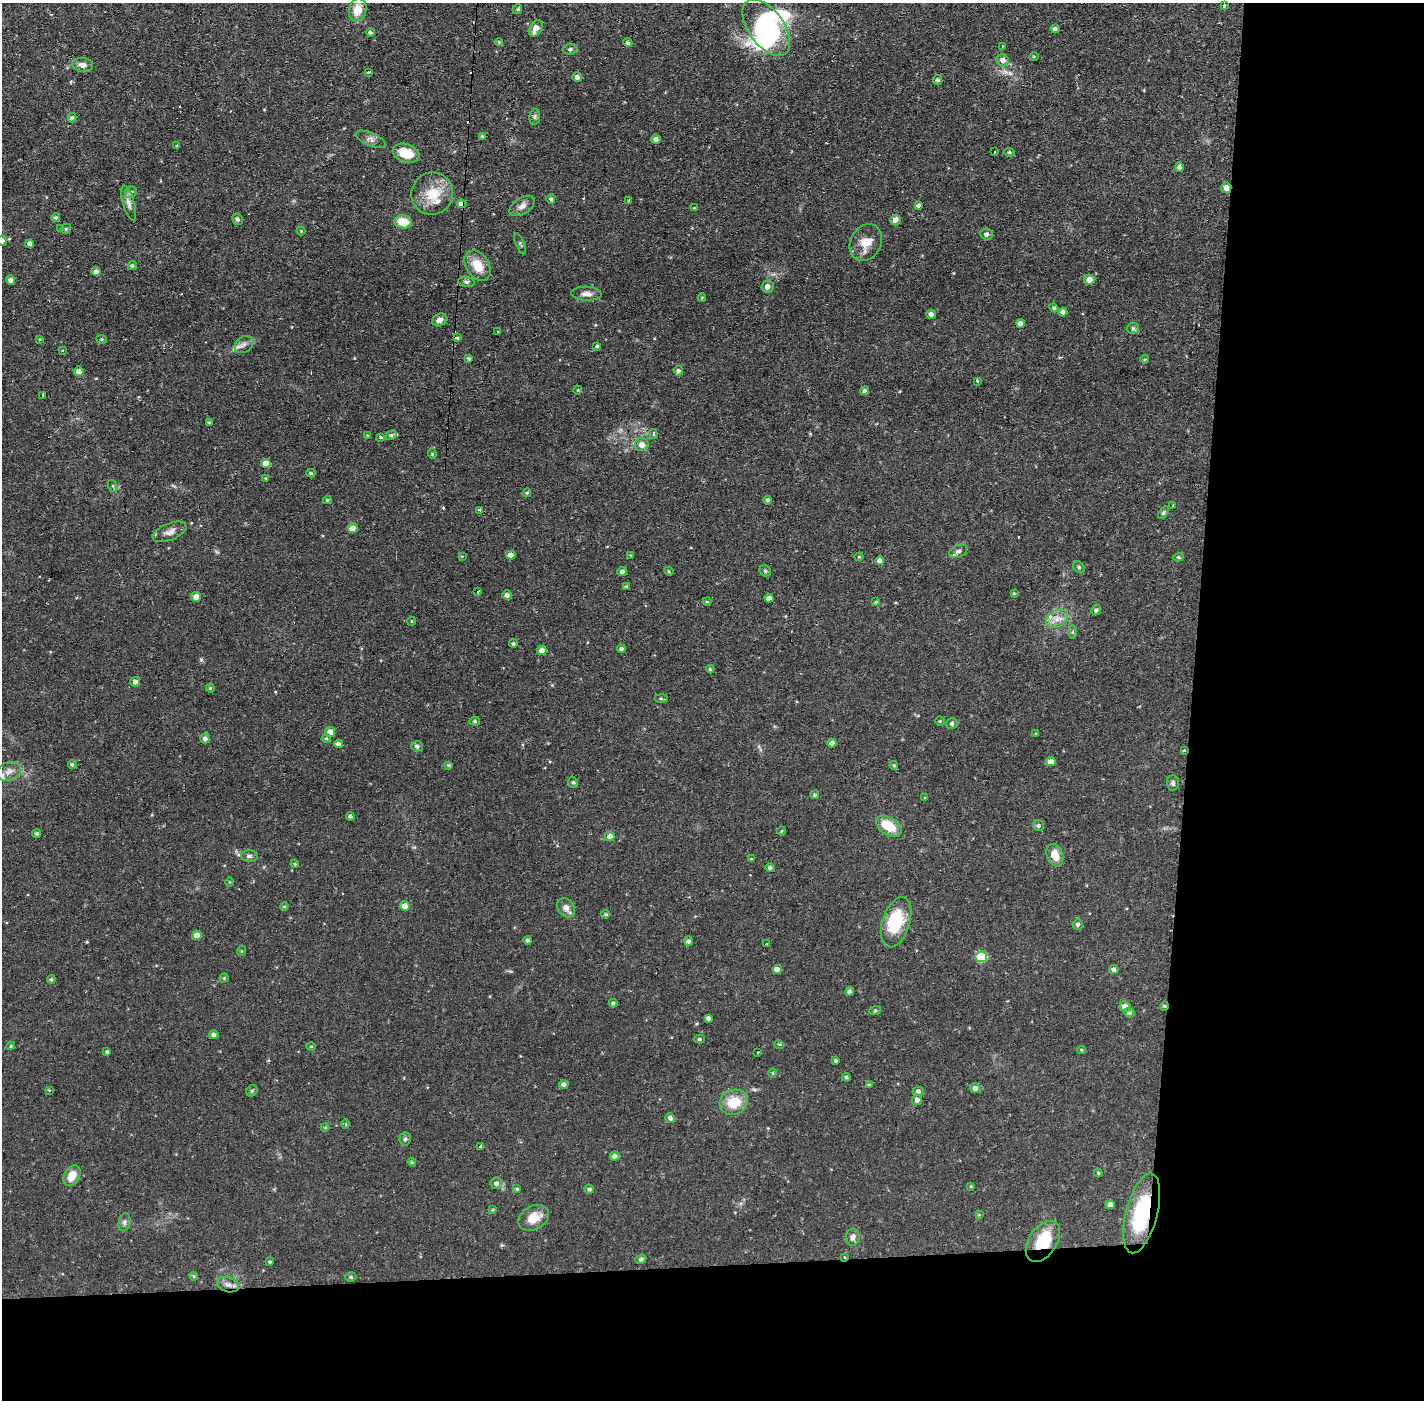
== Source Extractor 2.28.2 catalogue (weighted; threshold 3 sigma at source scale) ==
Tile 9 of 3 x 3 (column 3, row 3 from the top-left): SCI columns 2846-4267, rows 53-1450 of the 4267 x 4298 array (HDU 1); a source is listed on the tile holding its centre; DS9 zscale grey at full resolution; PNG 1426 x 1402 px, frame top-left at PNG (2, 3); each listed source drawn as its Kron ellipse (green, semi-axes under 4 px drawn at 4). Shown black and unused: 24% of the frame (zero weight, under 2 of 3 exposures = <1% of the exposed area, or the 3 px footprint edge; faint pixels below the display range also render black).
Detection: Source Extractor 2.28.2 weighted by HDU 2 'WHT'; one run over the whole footprint, this tile lists its part. Background 0.0566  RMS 0.006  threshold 0.027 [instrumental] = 3 sigma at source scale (4.5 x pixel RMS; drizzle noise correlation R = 1.50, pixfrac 1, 0.05/0.05 arcsec/px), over >= 5 px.
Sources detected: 243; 3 inside a brighter object's white glare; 8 cosmic-ray / hot-pixel residue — neither listed nor drawn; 3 inside a brighter listed object's ellipse — not listed separately; the other 229 listed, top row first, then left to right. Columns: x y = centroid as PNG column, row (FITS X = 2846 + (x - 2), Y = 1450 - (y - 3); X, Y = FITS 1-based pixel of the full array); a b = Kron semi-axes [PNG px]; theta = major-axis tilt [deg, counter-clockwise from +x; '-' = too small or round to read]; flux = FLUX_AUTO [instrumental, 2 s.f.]
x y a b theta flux
1224 6 4 3 - 1.9
517 9 5 4 - 0.84
358 10 12 8 75 8.6
766 27 32 17 -54 72
536 28 9 5 60 5
1055 29 4 3 - 1.5
370 32 4 4 - 1.2
499 42 4 4 - 0.69
628 43 5 4 - 1.2
1002 46 3 3 - 0.66
570 49 7 5 2 1.3
1034 57 5 3 - 0.59
1003 60 6 6 - 3.5
83 65 10 7 -7 3.1
368 72 3 2 - 0.95
577 77 5 4 - 2.6
938 80 5 4 - 1.4
535 117 8 5 83 1.2
72 118 5 4 - 1.1
482 136 4 3 - 0.84
371 139 16 6 -23 2.5
656 139 5 4 - 2.1
177 146 3 3 - 1.4
995 152 2 2 - 0.68
1009 152 5 4 - 0.87
406 153 14 9 -19 10
1179 167 5 4 - 1.4
1226 188 5 5 - 3.2
131 192 6 5 - 1.4
432 193 21 20 - 15
551 199 4 4 - 1.2
629 200 3 3 - 0.56
129 203 18 6 -74 3.3
462 204 5 4 - 3.6
918 205 4 3 - 1.5
522 206 14 8 33 3.2
694 208 4 4 - 0.51
56 218 4 4 - 1.2
237 219 6 5 - 1.4
895 220 5 5 - 4.3
403 222 9 6 -9 11
61 229 3 3 - 1
66 229 5 4 - 0.8
301 231 4 4 - 0.55
987 234 6 5 - 2.2
2 241 5 5 - 2.7
866 243 19 15 61 9
30 244 4 4 - 2
520 244 11 3 -67 0.91
132 266 5 4 - 1.1
478 266 16 11 -57 10
96 272 4 4 - 2.5
1089 279 5 5 - 4.7
10 280 4 4 - 1.9
466 282 8 5 -7 1.5
767 287 6 6 - 3.2
587 294 15 7 -2 3.5
702 298 4 4 - 0.55
1054 308 4 4 - 1.2
1063 312 4 4 - 2
931 314 5 4 - 2
440 320 8 6 21 2.5
1020 323 4 4 - 2.5
1133 328 6 5 - 1.2
497 332 3 3 - 1.6
457 338 4 3 - 0.87
40 339 4 2 - 0.38
102 339 5 4 - 0.82
244 344 10 7 34 2.8
597 346 3 3 - 0.82
62 350 4 3 - 0.39
469 359 4 3 - 0.95
1145 359 4 3 - 0.51
79 371 5 5 - 2.7
678 371 5 4 - 1.3
978 381 3 3 - 1.6
578 390 4 4 - 0.58
865 391 4 4 - 1.2
43 395 3 2 - 0.78
209 423 4 3 - 0.74
653 434 5 3 - 1.6
367 435 3 3 - 0.41
391 435 6 4 27 1.2
380 437 4 3 - 0.99
642 445 6 6 - 4
432 454 5 4 - 0.81
266 463 5 4 - 6.4
311 473 4 4 - 0.93
266 478 4 3 - 0.54
113 486 6 4 -72 0.8
527 493 4 4 - 0.76
327 500 4 3 - 0.88
768 500 4 4 - 1
1173 505 3 3 - 3.5
480 510 3 3 - 5.1
1163 513 7 4 54 0.94
353 528 5 4 - 5.1
169 532 18 8 22 3.8
958 551 9 6 24 2
511 555 4 4 - 2.9
630 555 4 4 - 0.5
462 556 4 3 - 0.53
859 557 4 4 - 0.6
1178 557 5 4 - 0.8
880 561 4 4 - 2.6
1079 567 6 5 - 0.99
669 571 5 4 - 0.65
765 571 6 5 - 1
622 572 5 4 - 2
626 587 3 3 - 0.88
478 592 3 3 - 1.3
1014 593 4 3 - 0.67
507 595 4 4 - 1.8
196 597 5 4 - 3.6
769 598 4 4 - 3.1
707 602 4 4 - 0.7
876 602 4 3 - 0.63
1096 610 5 4 - 1.2
1057 619 12 8 29 4.9
412 621 4 3 - 0.39
1073 632 6 4 -90 0.95
513 643 4 4 - 1
621 649 4 4 - 1.3
542 650 5 4 - 3.5
710 669 4 4 - 0.64
135 682 5 5 - 2.1
210 688 4 4 - 0.7
661 699 6 4 -1 1
475 721 5 4 - 0.96
940 721 4 4 - 0.67
952 724 5 5 - 1.4
330 732 5 5 - 5.5
1036 734 3 3 - 0.59
326 738 5 4 - 0.81
205 739 5 4 - 2.1
832 743 4 4 - 2.8
338 744 4 4 - 2.1
417 746 6 5 - 1.6
1184 751 3 3 - 1.5
1051 762 5 4 - 5
72 764 4 4 - 1
448 765 3 3 - 0.85
894 765 4 3 - 0.6
9 771 12 9 21 3.8
573 782 6 4 -74 1
1173 783 7 6 - 1.5
814 795 4 4 - 0.88
925 797 4 3 - 0.48
350 816 4 3 - 1.2
889 826 14 8 -33 14
1039 826 6 5 - 1.3
782 831 4 3 - 0.49
37 833 5 4 - 1.1
610 836 5 5 - 3.1
1055 855 11 8 -68 7.5
249 856 8 5 0 1.6
751 859 3 3 - 0.49
295 864 4 3 - 0.55
770 867 4 4 - 1.2
230 882 4 3 - 0.46
284 906 4 3 - 0.76
405 906 5 5 - 6.3
566 908 11 8 -55 3.6
606 914 4 4 - 0.94
896 922 26 13 72 24
1078 924 5 5 - 1.3
197 935 5 4 - 4.8
528 940 4 4 - 1.1
688 941 5 4 - 1.6
767 944 3 3 - 2.8
241 951 5 3 - 0.53
981 957 6 5 - 31
777 969 5 4 - 3.8
1114 969 5 4 - 1.8
224 978 4 4 - 0.6
51 979 4 4 - 0.97
850 991 4 4 - 1.3
613 1003 4 4 - 1.1
1125 1006 6 5 - 3.2
1164 1006 4 4 - 0.91
875 1011 6 3 19 0.63
1129 1013 5 4 - 1.3
708 1018 4 4 - 1.6
214 1035 5 4 - 2
699 1039 5 4 - 0.96
779 1044 5 3 - 0.59
11 1046 4 4 - 0.68
311 1047 4 3 - 0.56
1081 1050 4 4 - 0.59
107 1052 4 3 - 0.89
757 1053 2 2 - 0.6
836 1061 3 3 - 0.88
773 1073 5 3 - 0.54
846 1077 4 4 - 0.95
564 1084 5 4 - 2
869 1085 3 3 - 0.67
975 1088 5 5 - 2.7
49 1090 3 3 - 0.52
252 1091 6 5 - 0.95
918 1091 5 4 - 1.4
917 1100 5 5 - 2.4
734 1102 14 12 19 14
670 1118 5 4 - 2
346 1124 5 3 - 0.56
325 1127 4 4 - 0.61
405 1139 7 5 87 1.3
481 1147 4 3 - 12
615 1156 5 4 - 2.6
412 1162 4 4 - 0.65
1098 1173 4 4 - 0.67
72 1176 11 7 63 7
496 1183 6 5 - 1.9
971 1186 4 3 - 0.48
517 1189 3 3 - 0.78
589 1189 5 4 - 1.3
1110 1205 4 4 - 2.9
493 1210 4 4 - 0.58
1142 1213 41 16 75 43
979 1215 4 4 - 0.49
534 1218 16 11 29 8.6
125 1222 9 5 77 1.6
853 1237 8 7 - 2.6
1043 1241 23 14 56 22
844 1257 3 3 - 0.72
641 1259 6 4 21 1.4
270 1262 3 3 - 0.74
194 1276 4 4 - 0.68
351 1277 5 4 - 0.84
228 1285 11 7 -17 3.1
Overlapping masked pixels (flux is a lower limit): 7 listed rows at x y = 1226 188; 462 204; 1184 751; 1164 1006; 1142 1213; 1043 1241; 844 1257
Isophote crosses this tile's border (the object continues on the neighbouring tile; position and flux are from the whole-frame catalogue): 1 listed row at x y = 2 241